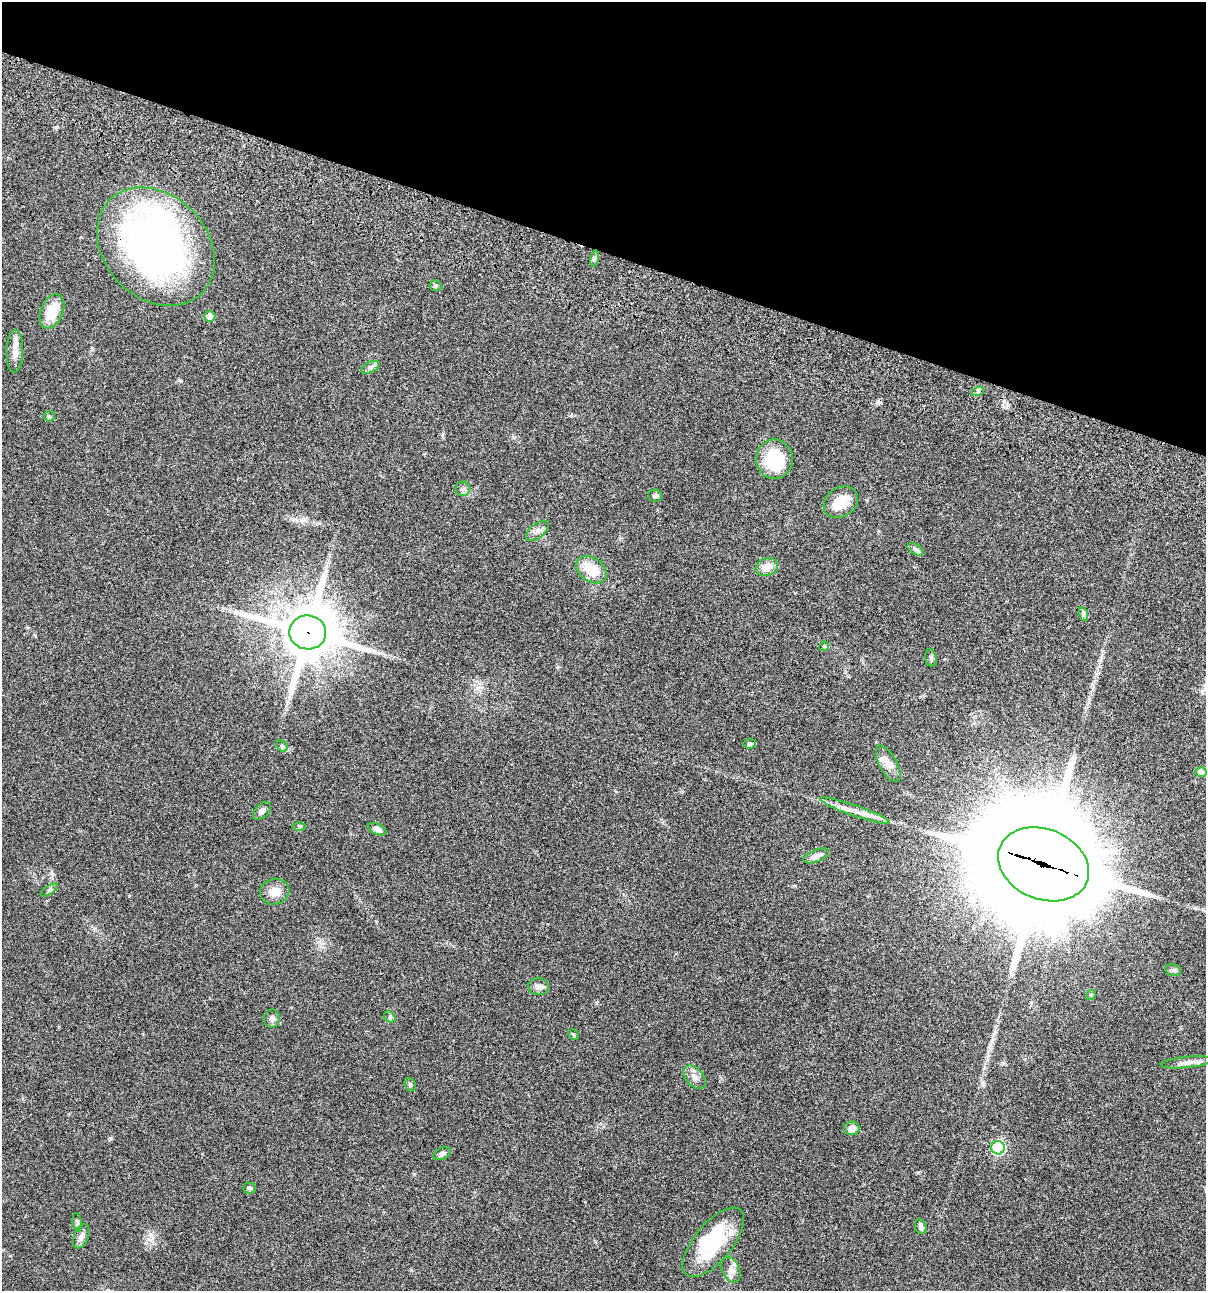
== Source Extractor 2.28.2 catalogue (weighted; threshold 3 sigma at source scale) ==
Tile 2 of 4 x 4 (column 2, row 1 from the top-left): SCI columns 1437-2640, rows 3987-5275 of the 5406 x 5393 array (HDU 1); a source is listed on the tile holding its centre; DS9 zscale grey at full resolution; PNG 1208 x 1293 px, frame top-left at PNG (2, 2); each listed source drawn as its Kron ellipse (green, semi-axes under 4 px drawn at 4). Shown black and unused: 20% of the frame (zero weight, under 3 of 4 exposures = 9% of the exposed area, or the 3 px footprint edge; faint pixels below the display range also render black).
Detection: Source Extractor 2.28.2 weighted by HDU 2 'WHT'; one run over the whole footprint, this tile lists its part. Background 0.0468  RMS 0.0053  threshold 0.0239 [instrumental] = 3 sigma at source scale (4.5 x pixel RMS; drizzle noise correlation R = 1.50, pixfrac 1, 0.05/0.05 arcsec/px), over >= 5 px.
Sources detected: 59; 2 inside a brighter object's white glare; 1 cosmic-ray / hot-pixel residue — neither listed nor drawn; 5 inside a brighter listed object's ellipse — not listed separately; the other 51 listed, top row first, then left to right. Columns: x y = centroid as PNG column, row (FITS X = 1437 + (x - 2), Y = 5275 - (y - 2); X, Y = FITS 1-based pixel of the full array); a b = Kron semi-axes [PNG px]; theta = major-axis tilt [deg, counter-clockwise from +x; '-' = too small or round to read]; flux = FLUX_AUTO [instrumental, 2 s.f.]
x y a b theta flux
156 247 66 51 -46 230
594 258 8 4 81 0.94
435 286 6 5 - 0.77
52 311 18 11 67 13
210 316 5 5 - 3.5
15 351 21 8 88 4.5
370 367 10 5 26 1.4
978 391 6 4 19 0.92
49 416 5 5 - 0.67
774 459 20 18 -90 28
463 489 7 7 - 1.5
655 496 7 6 - 1.2
841 502 18 14 34 11
537 531 13 7 40 2.5
915 549 8 5 -32 1.3
767 567 11 8 20 5.4
592 570 17 12 -32 11
1083 614 7 4 -72 0.97
308 632 18 17 - 2800
824 646 5 4 - 0.66
931 658 9 5 -81 1.1
750 744 6 5 - 1.1
282 746 6 5 - 0.84
888 764 20 8 -62 4.2
1201 772 5 5 - 3.6
262 811 11 6 45 2.4
855 811 37 5 -19 6.3
299 826 6 4 -1 0.71
377 829 10 5 -23 2.1
816 856 13 6 21 2.7
1043 864 47 35 -22 17000
49 890 10 4 34 1
275 892 14 13 - 5.5
1173 970 8 6 -13 1.1
539 987 10 8 -9 2.8
1091 995 5 4 - 0.63
390 1017 6 5 - 0.82
272 1019 9 8 - 1.8
573 1035 6 4 -46 0.57
1187 1062 26 5 6 3.3
695 1077 14 8 -49 3.2
410 1085 7 5 -67 0.88
852 1128 7 7 - 3.8
998 1148 7 6 - 74
442 1154 9 5 26 1.5
250 1188 6 5 - 0.85
77 1222 9 4 -79 1
921 1227 7 5 -68 1.7
81 1236 13 7 68 2.9
713 1242 42 19 51 30
731 1270 13 9 -66 3.2
Overlapping masked pixels (flux is a lower limit): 3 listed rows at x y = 156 247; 308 632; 1043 864
Unlisted compact peaks at least as high as the median listed source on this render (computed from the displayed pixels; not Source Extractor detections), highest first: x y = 110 1139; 56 127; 179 380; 1195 908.